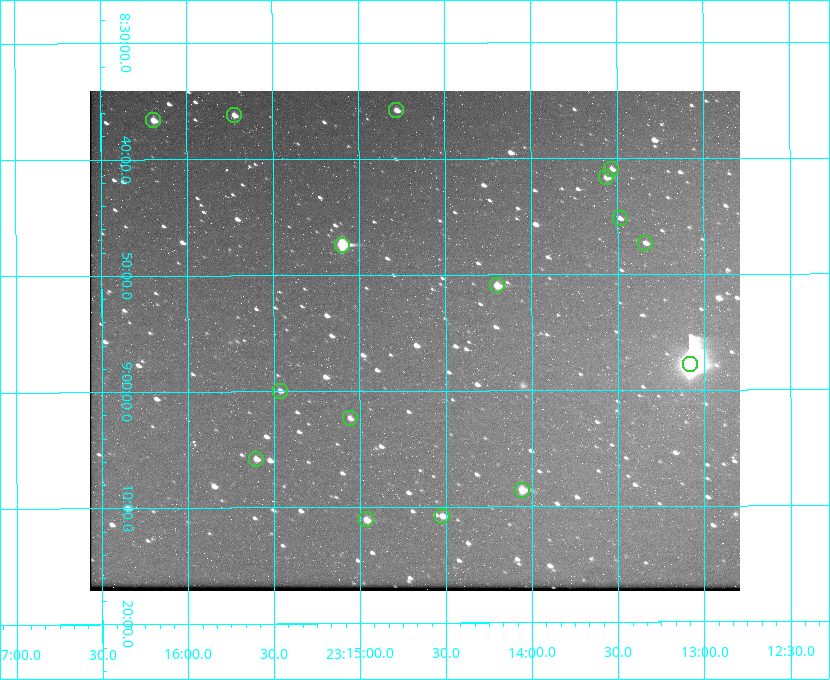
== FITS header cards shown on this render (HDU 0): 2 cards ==
NAXIS1  =                  650 / Width of table row in bytes
NAXIS2  =                  500 / Number of rows in table

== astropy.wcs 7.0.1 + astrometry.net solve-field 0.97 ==
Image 650 x 500 px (HDU 0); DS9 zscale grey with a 90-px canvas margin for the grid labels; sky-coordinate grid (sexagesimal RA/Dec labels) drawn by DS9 from the SOLVED WCS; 16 Tycho-2 reference stars matched to detected sources circled (green)
Header WCS: none
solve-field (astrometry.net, Tycho-2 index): SOLVED blind (the file carries no WCS)
Solved WCS: RA---TAN-SIP/DEC--TAN-SIP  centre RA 23:14:41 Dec +08:56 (348.67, +8.93 deg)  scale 5.17 arcsec/px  FOV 56.0' x 43.1'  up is -180 deg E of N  parity flipped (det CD > 0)
(file carries no celestial WCS; the grid is the blind solution)
Tycho-2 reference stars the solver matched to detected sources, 16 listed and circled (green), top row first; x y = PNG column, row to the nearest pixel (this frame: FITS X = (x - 90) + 1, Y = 500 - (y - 91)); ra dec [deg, ICRS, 3 dp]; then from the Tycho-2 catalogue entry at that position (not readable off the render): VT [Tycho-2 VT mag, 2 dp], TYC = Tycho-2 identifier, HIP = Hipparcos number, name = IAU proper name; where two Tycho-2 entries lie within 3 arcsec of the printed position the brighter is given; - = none
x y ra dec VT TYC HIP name
396 110 348.695 +8.597 11.30 1161-1571-1 - -
234 115 348.931 +8.603 11.18 1161-1110-1 - -
153 120 349.048 +8.610 11.72 1161-1223-1 - -
611 169 348.383 +8.682 11.92 1161-890-1 - -
606 177 348.391 +8.694 11.47 1161-728-1 - -
620 218 348.371 +8.753 12.36 1161-1249-1 - -
645 243 348.335 +8.788 11.88 1161-938-1 - -
342 245 348.775 +8.789 8.97 1161-884-1 114784 -
497 285 348.550 +8.849 10.80 1161-574-1 - -
690 364 348.271 +8.963 6.92 1161-1161-1 114608 -
280 391 348.866 +8.999 11.82 1161-694-1 - -
350 418 348.765 +9.039 11.87 1161-1547-1 - -
256 459 348.901 +9.097 11.97 1161-534-1 - -
522 490 348.514 +9.143 10.38 1161-1071-1 - -
442 516 348.631 +9.180 11.26 1161-1559-1 - -
366 519 348.741 +9.184 11.62 1161-452-1 - -